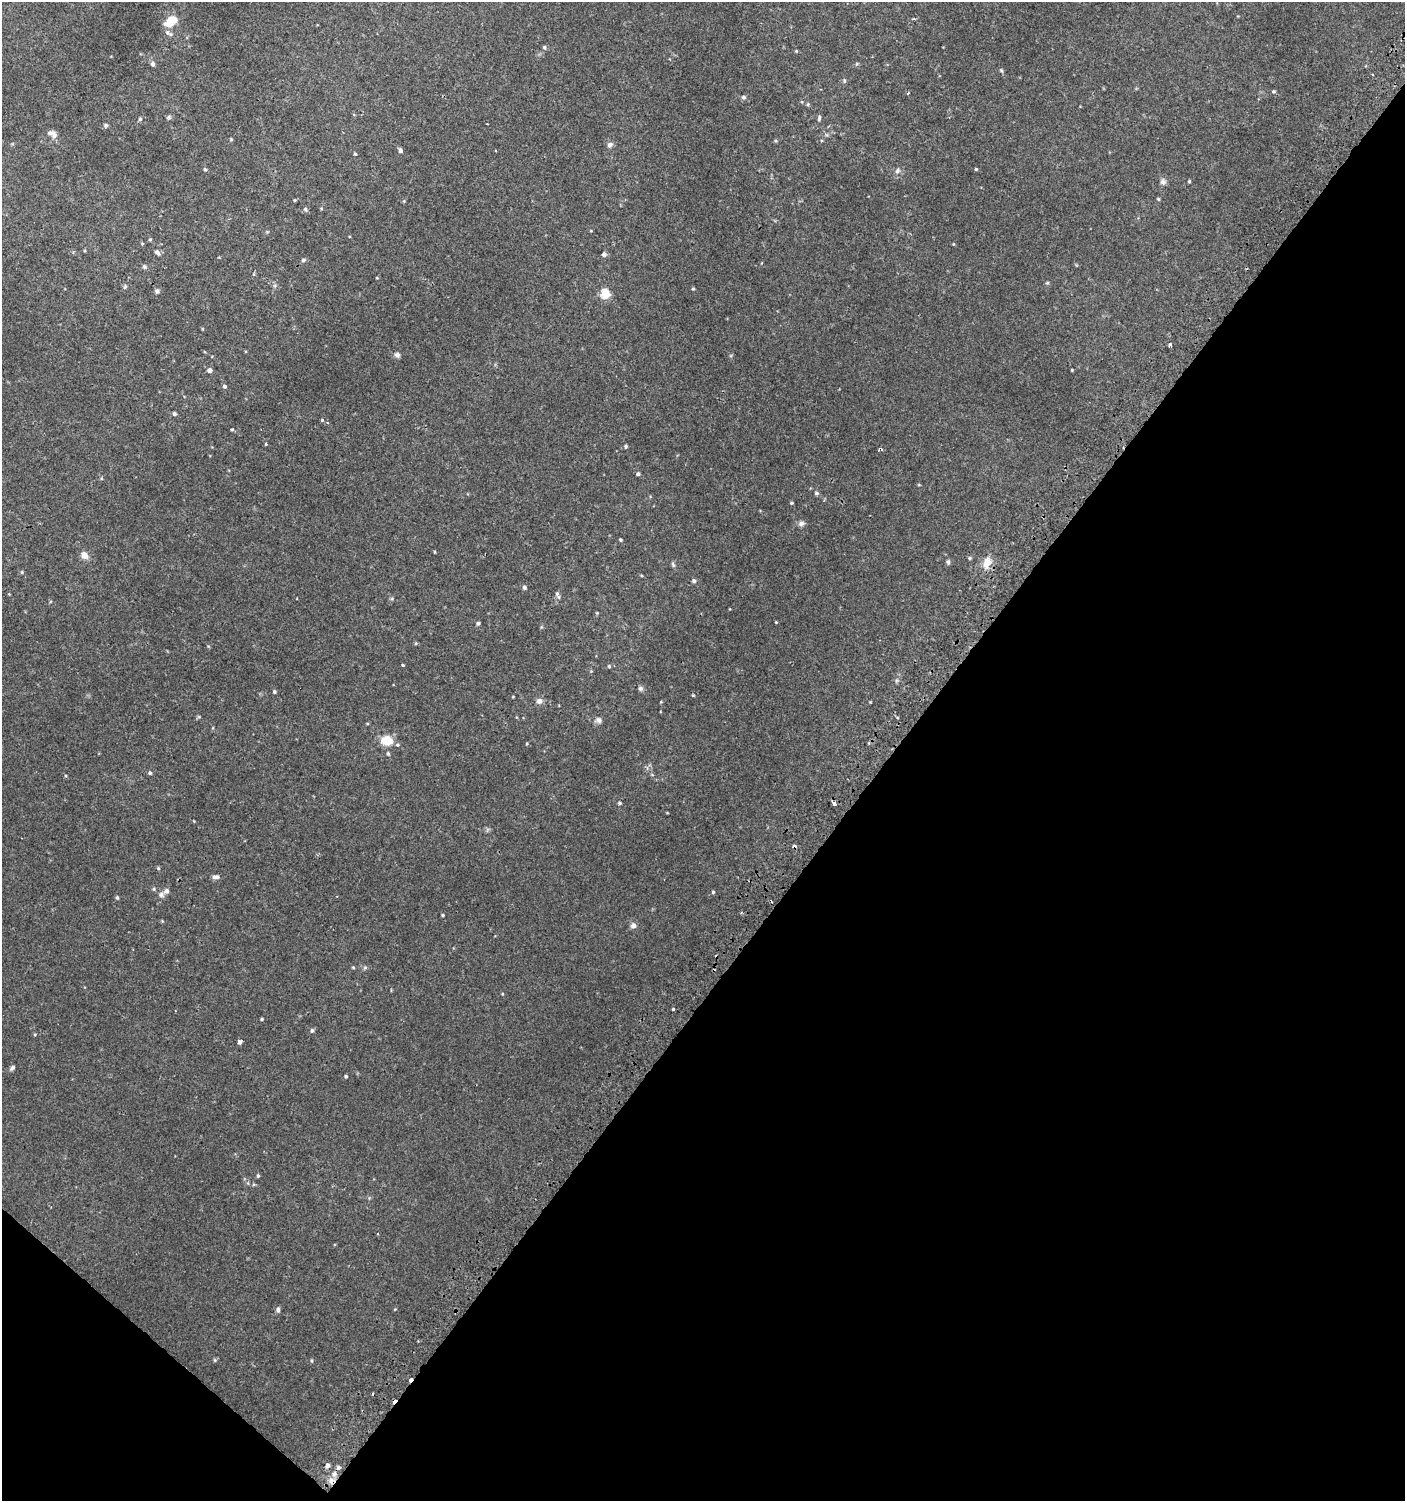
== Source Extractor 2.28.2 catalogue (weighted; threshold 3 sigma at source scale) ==
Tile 15 of 4 x 4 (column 3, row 4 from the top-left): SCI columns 3007-4409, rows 29-1527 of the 6080 x 6049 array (HDU 1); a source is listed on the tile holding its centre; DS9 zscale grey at full resolution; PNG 1407 x 1503 px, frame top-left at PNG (2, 2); no overlay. Shown black and unused: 39% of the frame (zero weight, under 2 of 3 exposures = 2% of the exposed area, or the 3 px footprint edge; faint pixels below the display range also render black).
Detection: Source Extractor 2.28.2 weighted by HDU 2 'WHT'; one run over the whole footprint, this tile lists its part. Background 0.00377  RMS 0.0027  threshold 0.0123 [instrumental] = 3 sigma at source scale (4.5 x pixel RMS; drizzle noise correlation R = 1.50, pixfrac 1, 0.0396/0.0396 arcsec/px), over >= 5 px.
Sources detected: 126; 5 cosmic-ray / hot-pixel residue — not listed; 5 inside a brighter listed object's ellipse — not listed separately; the other 116 listed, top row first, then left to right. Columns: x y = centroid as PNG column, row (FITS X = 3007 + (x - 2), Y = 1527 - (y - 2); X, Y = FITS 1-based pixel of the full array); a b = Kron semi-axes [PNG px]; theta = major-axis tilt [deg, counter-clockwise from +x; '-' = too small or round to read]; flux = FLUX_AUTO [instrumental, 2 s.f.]
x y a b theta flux
173 20 11 6 14 5.7
171 34 7 7 - 0.73
544 47 6 5 - 0.49
796 51 4 4 - 0.24
153 64 6 5 - 0.78
856 64 5 3 - 0.27
1001 70 7 4 -59 0.36
1373 75 3 3 - 0.7
844 81 6 4 -88 0.44
1274 91 5 5 - 0.39
908 93 4 3 - 0.22
743 97 6 5 - 0.57
169 117 7 6 - 0.48
819 118 8 4 76 0.49
140 119 5 4 - 0.41
106 125 6 5 - 0.49
50 133 10 7 5 1.1
231 139 4 4 - 0.29
776 141 5 4 - 0.3
610 145 7 6 - 0.85
400 150 4 3 - 1.6
355 154 4 4 - 0.29
205 169 5 4 - 0.39
976 169 3 3 - 0.33
897 171 8 6 65 0.85
1189 181 4 3 - 0.32
1163 182 9 8 - 0.93
1158 199 4 4 - 0.3
294 200 5 3 - 0.23
404 201 4 4 - 0.26
321 208 5 3 - 0.23
305 209 6 4 -77 0.52
150 239 4 4 - 0.3
142 244 5 3 - 0.24
157 252 8 5 -49 0.8
604 254 5 5 - 0.74
303 260 5 5 - 0.57
144 267 6 5 - 0.57
377 278 4 3 - 0.18
1047 283 5 4 - 0.33
125 287 7 5 69 0.44
693 289 4 4 - 0.3
157 291 7 6 - 0.6
605 294 5 5 - 14
1170 344 4 3 - 2.7
397 355 8 7 - 0.81
210 370 4 4 - 1.1
1072 370 3 2 - 0.22
225 386 5 4 - 0.49
174 414 5 4 - 0.55
322 420 4 4 - 0.29
232 429 3 3 - 0.39
266 444 4 3 - 0.35
626 446 5 4 - 0.42
880 449 5 3 - 0.58
638 474 5 4 - 0.53
102 478 5 3 - 0.29
919 485 5 3 - 0.23
816 493 6 5 - 0.46
791 503 4 3 - 0.31
801 523 8 7 - 0.86
620 540 4 3 - 0.35
434 552 4 2 - 0.23
84 555 9 7 -50 1.9
970 558 5 4 - 0.34
948 562 7 5 -73 0.53
987 563 17 10 72 3
673 564 8 5 -64 0.52
22 572 5 4 - 0.29
694 581 5 5 - 0.6
524 587 4 4 - 0.68
558 595 12 4 -67 0.59
597 613 4 3 - 0.25
776 622 3 3 - 0.21
478 623 5 4 - 0.42
541 627 6 4 72 0.29
416 643 5 3 - 0.25
403 665 3 3 - 0.75
609 666 5 5 - 0.34
896 680 6 4 89 0.41
640 688 6 6 - 0.71
274 692 5 4 - 0.41
693 695 4 3 - 0.26
513 697 4 3 - 0.2
539 701 9 7 16 1.1
598 720 8 8 - 0.96
387 741 11 10 - 4.9
397 745 6 4 -19 0.4
388 754 6 4 -72 0.4
150 773 5 5 - 0.46
652 775 6 3 -20 0.27
619 803 5 4 - 0.45
834 803 5 3 - 3.5
158 868 5 4 - 0.34
216 877 10 5 0 0.89
154 889 6 4 -72 0.32
166 891 7 6 - 0.92
713 892 4 4 - 0.34
117 898 5 4 - 0.34
443 915 3 3 - 0.3
633 926 7 7 - 1
353 967 4 4 - 0.28
673 1009 3 3 - 0.34
262 1019 4 3 - 0.31
312 1030 5 4 - 0.5
240 1042 5 4 - 0.9
12 1068 6 5 - 0.73
346 1076 4 3 - 0.41
258 1176 5 4 - 0.37
278 1309 6 5 - 0.71
395 1309 5 3 - 0.19
215 1360 5 5 - 0.34
311 1361 5 4 - 0.31
327 1465 6 5 - 0.9
338 1467 6 6 - 0.72
332 1481 9 8 - 1.8
Overlapping masked pixels (flux is a lower limit): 2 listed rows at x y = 880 449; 332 1481